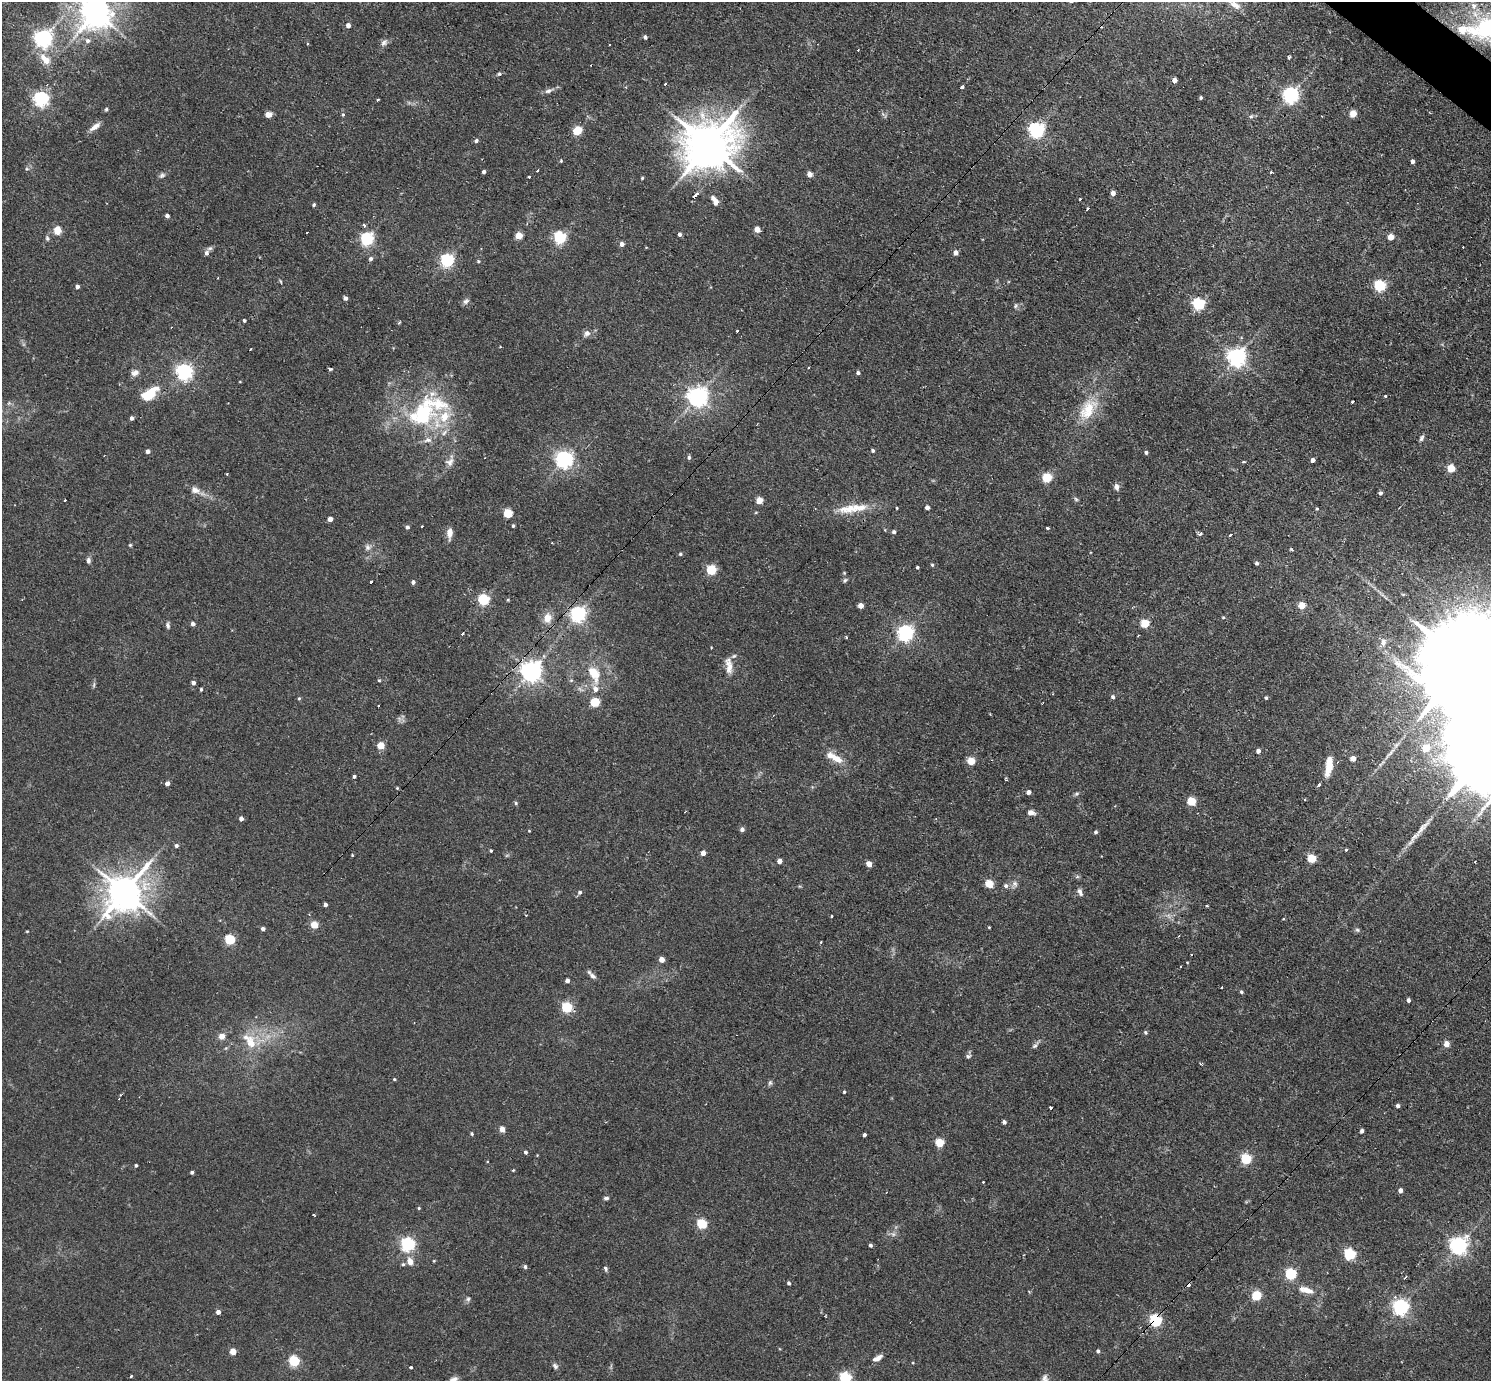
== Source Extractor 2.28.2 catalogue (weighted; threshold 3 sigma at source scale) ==
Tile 10 of 4 x 4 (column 2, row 3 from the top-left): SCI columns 1490-2978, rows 1673-3051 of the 5956 x 5960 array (HDU 1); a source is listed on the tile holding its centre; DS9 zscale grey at full resolution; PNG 1493 x 1383 px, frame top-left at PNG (2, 2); no overlay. Shown black and unused: <1% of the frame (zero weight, under 2 of 3 exposures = <1% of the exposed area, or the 3 px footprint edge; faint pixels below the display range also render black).
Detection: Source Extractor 2.28.2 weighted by HDU 2 'WHT'; one run over the whole footprint, this tile lists its part. Background 0.0314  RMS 0.0043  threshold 0.0196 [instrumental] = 3 sigma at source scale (4.5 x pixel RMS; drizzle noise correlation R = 1.50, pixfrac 1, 0.05/0.05 arcsec/px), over >= 5 px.
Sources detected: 283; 1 too faint to see at this stretch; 11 cosmic-ray / hot-pixel residue — not listed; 9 inside a brighter listed object's ellipse — not listed separately; the other 262 listed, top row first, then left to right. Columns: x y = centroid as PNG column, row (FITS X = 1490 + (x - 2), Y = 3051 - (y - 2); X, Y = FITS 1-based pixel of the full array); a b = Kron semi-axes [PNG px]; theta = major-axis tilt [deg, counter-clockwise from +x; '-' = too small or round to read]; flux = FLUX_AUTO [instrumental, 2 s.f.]
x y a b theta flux
1234 5 23 8 -36 4.1
1474 6 9 9 - 3
96 12 10 9 - 790
348 25 5 4 - 2.2
1462 29 25 13 -1 10
645 37 4 4 - 1.3
43 38 6 6 - 190
87 41 6 5 - 1.5
384 42 10 7 42 1.6
610 45 3 3 - 0.92
858 50 3 3 - 0.57
1289 58 4 3 - 3
45 59 20 10 -51 5.8
499 74 5 4 - 0.66
1175 80 4 4 - 2.9
665 84 3 3 - 1.5
962 87 4 3 - 2.4
548 91 12 6 22 1.7
1291 95 6 6 - 140
1201 98 4 3 - 0.63
41 99 6 6 - 120
106 109 5 4 - 0.6
268 114 5 4 - 5.3
1353 114 5 4 - 9
343 115 5 4 - 0.64
1251 116 6 5 - 0.77
95 127 14 6 34 2.7
1036 130 6 6 - 110
577 131 5 5 - 21
476 141 5 4 - 1.1
709 145 15 13 31 1900
561 161 4 3 - 0.44
1412 161 4 4 - 1.4
27 169 5 3 - 0.5
537 170 3 3 - 1
484 172 4 3 - 1.2
1271 172 3 3 - 0.63
810 174 4 4 - 3.8
162 175 8 7 - 1.1
529 177 3 3 - 1.6
642 178 4 3 - 0.46
1113 193 4 4 - 2.4
1080 199 3 3 - 1.6
715 201 10 5 -60 3.4
314 204 4 3 - 0.67
1088 209 4 3 - 0.82
167 216 4 3 - 1.5
364 226 3 3 - 1.1
757 229 4 4 - 5.5
57 231 7 6 - 6.8
680 234 4 4 - 1.3
519 236 4 4 - 11
560 237 5 5 - 63
1391 237 4 4 - 5.6
47 238 8 5 -80 0.87
367 239 6 5 - 76
622 244 5 4 - 2
1463 247 2 2 - 0.54
206 253 8 6 77 1.7
956 253 5 4 - 2.2
371 259 5 5 - 1.1
447 260 5 5 - 80
478 261 5 4 - 0.54
281 281 7 3 -71 0.44
1380 286 5 5 - 51
77 287 4 4 - 1.5
345 298 4 4 - 1.6
466 301 8 5 38 1.2
1199 304 5 5 - 60
1016 306 7 6 - 0.94
244 320 3 3 - 1.2
737 331 3 3 - 1
587 333 9 7 48 1.9
1237 357 6 6 - 220
330 369 6 4 -20 0.56
184 372 6 6 - 150
135 373 11 7 27 2.3
858 373 4 4 - 0.92
149 394 18 9 38 14
1385 396 3 3 - 0.55
698 397 7 6 - 250
1353 402 3 3 - 1.4
1088 409 32 18 58 14
422 414 56 32 52 46
132 418 4 4 - 1.3
1421 438 9 5 64 1.1
873 450 4 4 - 0.85
148 451 4 4 - 1.8
1146 452 4 4 - 0.93
689 457 4 4 - 1
564 459 6 6 - 190
1313 460 4 4 - 1.9
450 462 13 10 27 2.8
1244 462 4 2 - 0.5
1451 468 5 5 - 13
1047 478 5 5 - 25
1116 487 8 6 -79 1.7
195 490 14 9 -18 3.2
1380 493 4 4 - 1.1
1076 499 6 5 - 0.71
65 500 3 3 - 0.67
759 500 4 4 - 8.2
860 507 58 9 6 11
927 508 4 4 - 1.9
1317 509 4 3 - 0.47
508 513 5 5 - 21
330 519 4 4 - 3
513 526 4 3 - 0.63
407 527 4 4 - 1.1
1047 528 3 3 - 0.51
894 532 5 4 - 0.95
450 533 13 6 87 3
1200 534 4 3 - 4
1230 536 3 3 - 2.5
130 545 4 4 - 0.5
367 547 9 7 -65 1.7
680 554 4 4 - 0.74
88 560 8 5 -89 1.2
1257 563 4 4 - 0.98
932 565 4 4 - 0.57
917 567 3 3 - 0.55
711 570 5 5 - 29
845 580 8 4 54 0.7
371 581 3 2 - 0.48
413 582 4 4 - 1.4
483 600 5 5 - 47
1302 605 5 5 - 8.7
861 606 4 4 - 3.3
578 614 6 6 - 130
1223 617 4 4 - 0.47
547 618 13 11 85 4.7
1145 623 5 5 - 15
193 624 4 4 - 1.6
168 625 8 5 -74 1.1
462 633 3 3 - 1.6
905 633 6 6 - 140
1383 642 8 7 - 2.5
1465 665 37 19 48 17000
729 666 23 9 -82 4.4
531 671 7 7 - 250
594 673 22 13 -62 10
379 680 4 4 - 0.47
571 680 5 5 - 0.68
193 683 4 4 - 1.5
94 685 9 3 77 0.73
201 689 3 3 - 0.58
1113 697 5 4 - 0.88
299 698 4 4 - 0.5
1266 698 4 4 - 0.58
595 702 5 5 - 23
379 705 3 3 - 1.8
381 746 5 4 - 10
1426 748 6 6 - 9.1
1258 751 4 4 - 1.9
835 758 23 8 -28 6.8
1353 758 4 4 - 3.7
971 761 5 5 - 13
1329 766 22 7 81 7.5
354 776 4 4 - 0.7
167 783 4 4 - 2.4
1318 784 3 3 - 2
397 788 3 3 - 0.39
1028 792 4 4 - 2
1077 794 7 5 2 0.78
1191 801 5 5 - 18
516 803 5 4 - 0.6
1031 813 7 6 - 2.5
241 819 4 4 - 1.9
742 829 4 4 - 1.5
529 831 3 3 - 0.33
1096 832 4 4 - 0.81
176 846 4 4 - 0.93
1346 850 4 4 - 0.49
491 851 4 3 - 0.47
703 853 4 4 - 3
352 855 3 2 - 0.31
507 855 6 4 19 0.58
1311 859 5 5 - 20
780 861 4 4 - 2.9
869 864 4 4 - 3.8
1077 877 6 4 19 0.62
989 884 5 5 - 14
1015 884 9 8 - 1.7
1006 886 6 6 - 1.1
124 892 12 10 55 1100
580 892 5 5 - 1.1
1080 892 11 5 -66 1.4
325 905 4 4 - 1.4
1207 906 3 3 - 0.55
832 916 3 2 - 0.35
1283 919 3 2 - 0.41
314 925 4 4 - 12
989 927 3 3 - 0.34
263 929 4 4 - 1.5
1357 930 6 5 - 0.8
27 931 4 3 - 0.38
230 940 5 5 - 32
820 942 3 2 - 0.35
661 959 4 4 - 3.7
592 976 10 6 -40 1.6
567 981 4 4 - 1.7
1222 987 2 2 - 0.54
1241 992 4 4 - 0.67
1408 1000 4 3 - 1.1
567 1007 5 5 - 36
1145 1032 5 4 - 0.68
222 1036 4 4 - 5.5
251 1043 22 14 -69 9.4
1446 1044 5 4 - 4.2
1035 1046 11 5 46 1.3
968 1056 7 5 15 0.91
1201 1064 5 2 - 0.45
394 1079 4 3 - 0.52
770 1083 7 5 75 0.9
844 1092 3 3 - 0.48
119 1099 3 2 - 0.41
1398 1106 4 4 - 1.1
1051 1108 3 3 - 0.64
1004 1122 4 3 - 1.3
502 1129 4 4 - 4.9
1362 1131 4 3 - 1.2
472 1134 4 4 - 0.57
864 1135 3 3 - 0.99
939 1143 5 5 - 17
526 1152 4 4 - 0.92
1246 1159 5 5 - 35
136 1165 3 3 - 0.72
513 1170 4 3 - 0.4
192 1172 4 3 - 1
983 1182 3 3 - 0.72
1400 1190 4 4 - 2.2
606 1198 6 5 - 0.99
419 1208 4 3 - 0.5
702 1224 5 5 - 32
893 1234 6 6 - 1.1
407 1244 6 6 - 90
870 1245 4 4 - 0.86
1459 1246 6 6 - 180
1349 1254 5 5 - 49
410 1261 10 7 -66 3.3
434 1261 4 4 - 0.38
403 1264 5 5 - 0.73
525 1267 5 5 - 0.77
605 1268 7 4 -67 0.81
1291 1274 5 5 - 44
1405 1277 3 3 - 0.69
789 1283 4 4 - 0.92
1306 1290 21 8 -15 4.6
1257 1296 5 5 - 24
468 1299 6 6 - 0.89
1401 1307 6 6 - 130
218 1312 4 4 - 2.3
1155 1321 5 5 - 67
1098 1351 4 4 - 0.9
233 1352 4 4 - 7.2
878 1357 9 6 35 2
294 1361 5 5 - 38
555 1366 8 6 -43 1.2
411 1367 4 3 - 0.58
131 1376 4 3 - 0.44
845 1378 5 5 - 56
453 1380 11 6 25 2
Overlapping masked pixels (flux is a lower limit): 3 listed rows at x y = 578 614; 531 671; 1155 1321
Isophote crosses this tile's border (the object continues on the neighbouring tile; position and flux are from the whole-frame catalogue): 5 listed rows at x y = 1234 5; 96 12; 1465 665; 845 1378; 453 1380